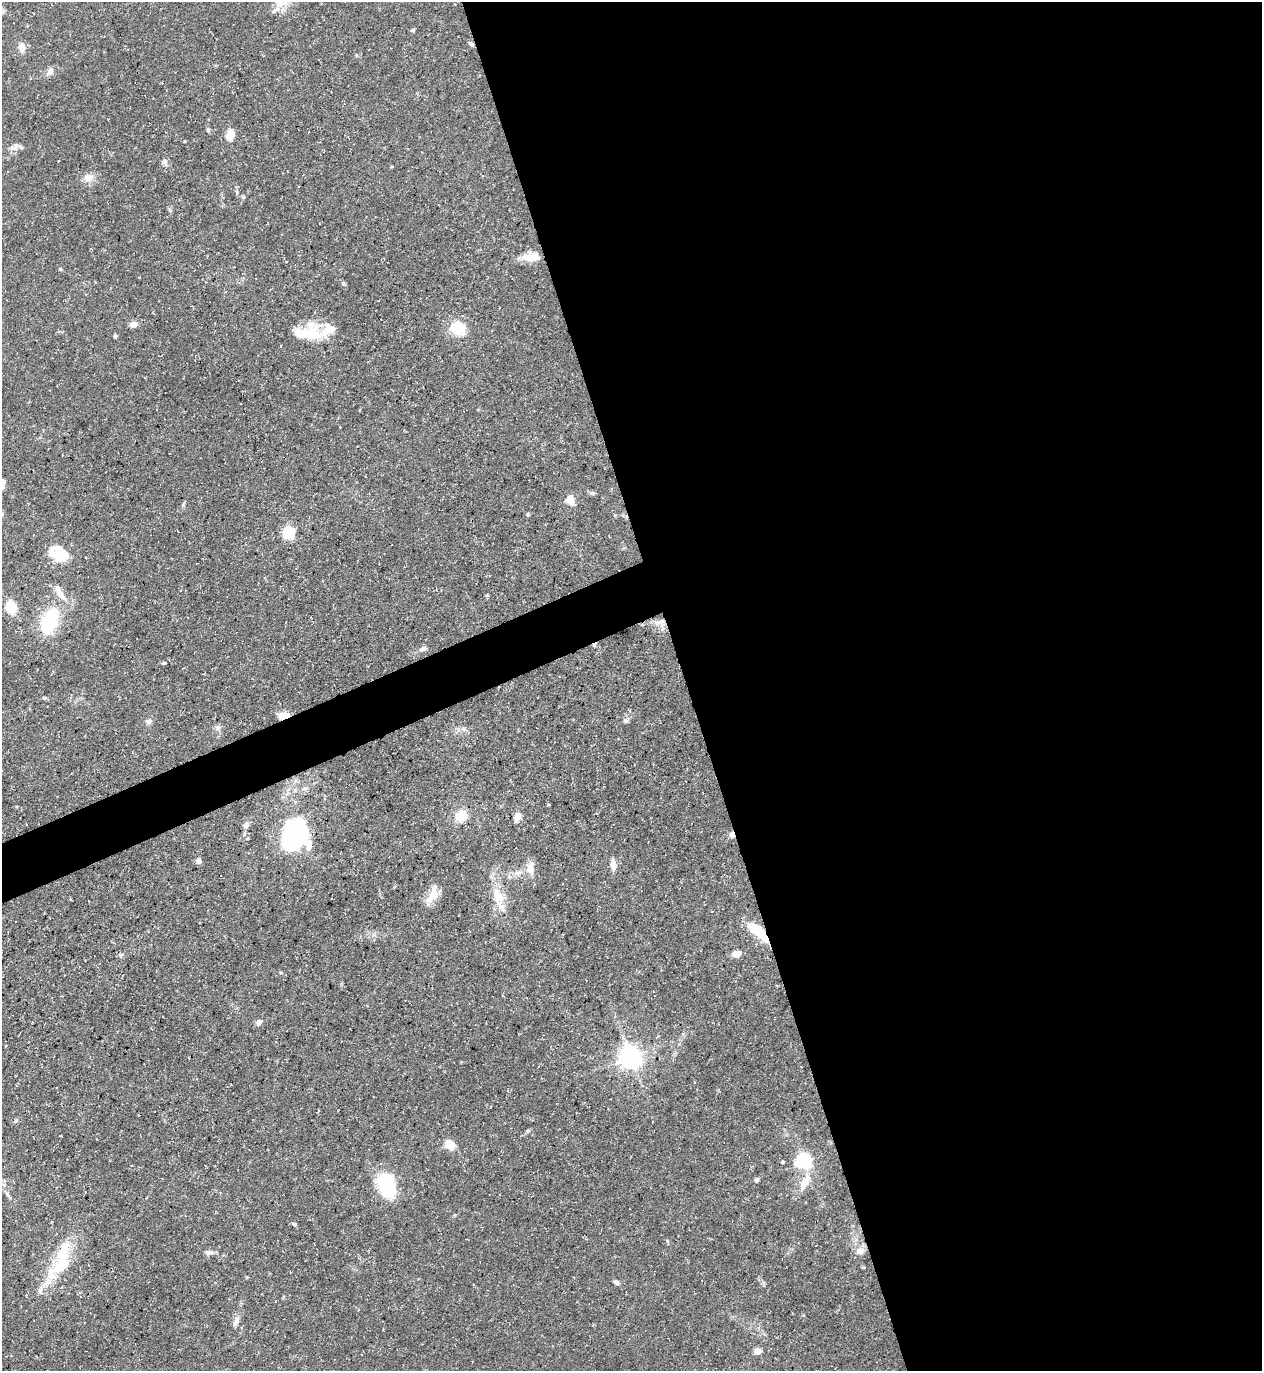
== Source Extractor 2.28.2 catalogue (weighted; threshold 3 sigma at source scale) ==
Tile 8 of 4 x 4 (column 4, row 2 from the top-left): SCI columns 3926-5185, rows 2740-4108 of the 5462 x 5478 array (HDU 1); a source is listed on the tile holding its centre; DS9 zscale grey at full resolution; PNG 1264 x 1373 px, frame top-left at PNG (2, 2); no overlay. Shown black and unused: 48% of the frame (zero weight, under 3 of 5 exposures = <1% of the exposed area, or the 3 px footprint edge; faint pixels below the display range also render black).
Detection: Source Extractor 2.28.2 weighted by HDU 2 'WHT'; one run over the whole footprint, this tile lists its part. Background 0.0725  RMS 0.0047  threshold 0.0211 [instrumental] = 3 sigma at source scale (4.5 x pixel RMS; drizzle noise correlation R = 1.50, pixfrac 1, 0.05/0.05 arcsec/px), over >= 5 px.
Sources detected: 74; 1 cosmic-ray / hot-pixel residue — not listed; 6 inside a brighter listed object's ellipse — not listed separately; the other 67 listed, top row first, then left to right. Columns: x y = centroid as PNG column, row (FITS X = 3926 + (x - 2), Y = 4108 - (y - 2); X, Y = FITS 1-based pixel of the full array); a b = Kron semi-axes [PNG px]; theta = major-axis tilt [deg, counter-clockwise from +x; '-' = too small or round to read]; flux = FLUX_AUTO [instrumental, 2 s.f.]
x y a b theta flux
413 30 5 4 - 0.69
471 44 8 5 -37 1.1
22 47 9 7 -82 4
50 70 10 7 82 1.9
208 130 5 5 - 0.61
230 135 12 8 73 5.7
14 146 15 5 30 1.7
164 162 6 5 - 1.2
88 178 12 10 11 4.1
243 197 5 3 - 0.57
170 210 7 4 -71 0.71
530 257 21 10 3 7
60 269 4 4 - 0.5
133 324 9 7 7 2.6
457 328 20 16 -32 12
308 333 35 18 5 17
115 336 4 4 - 0.88
2 486 10 6 -71 1.5
592 493 7 5 -2 0.94
570 500 7 7 - 7.1
528 515 6 4 0 0.53
288 533 13 12 - 10
59 555 18 14 -18 9.8
60 594 20 9 -55 5.3
11 607 13 10 -68 10
49 621 26 14 68 30
659 622 18 6 13 3.5
423 649 11 6 15 1.7
164 663 7 4 9 0.76
44 698 6 4 -2 0.73
284 715 14 8 10 4
625 720 7 5 -1 1.4
149 721 8 6 17 1.8
218 727 7 5 -1 1.1
461 816 12 11 - 8.2
517 817 10 7 70 3.3
246 825 7 6 - 2.4
732 835 7 6 - 1.9
294 837 23 15 66 110
309 846 14 8 -89 3.6
199 861 4 4 - 4
613 864 12 7 -87 3.3
530 868 19 10 83 4.8
433 895 25 10 65 7.4
498 896 25 13 -76 10
759 932 25 8 -41 20
737 954 7 5 12 7.4
121 955 8 5 18 0.94
259 1022 7 6 - 1.8
631 1057 8 7 - 350
318 1110 4 2 - 0.33
16 1120 6 4 71 0.62
450 1145 12 9 -34 6.2
804 1161 6 6 - 130
783 1162 3 3 - 0.8
757 1180 6 5 - 0.91
805 1182 18 9 64 6.7
387 1185 19 12 -74 44
8 1195 9 4 -55 1
294 1224 6 4 -14 0.75
860 1251 13 9 19 2.9
208 1252 9 6 -7 1.7
62 1262 49 15 75 24
616 1282 8 5 -43 1.2
40 1290 13 6 89 2.1
236 1321 14 6 69 2.3
758 1351 8 6 23 3
Overlapping masked pixels (flux is a lower limit): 5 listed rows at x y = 471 44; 659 622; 284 715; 732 835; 759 932
Isophote crosses this tile's border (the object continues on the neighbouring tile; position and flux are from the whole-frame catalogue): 1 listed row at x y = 2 486
Unlisted compact peaks at least as high as the median listed source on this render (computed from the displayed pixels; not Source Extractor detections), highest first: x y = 343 284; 667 1241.